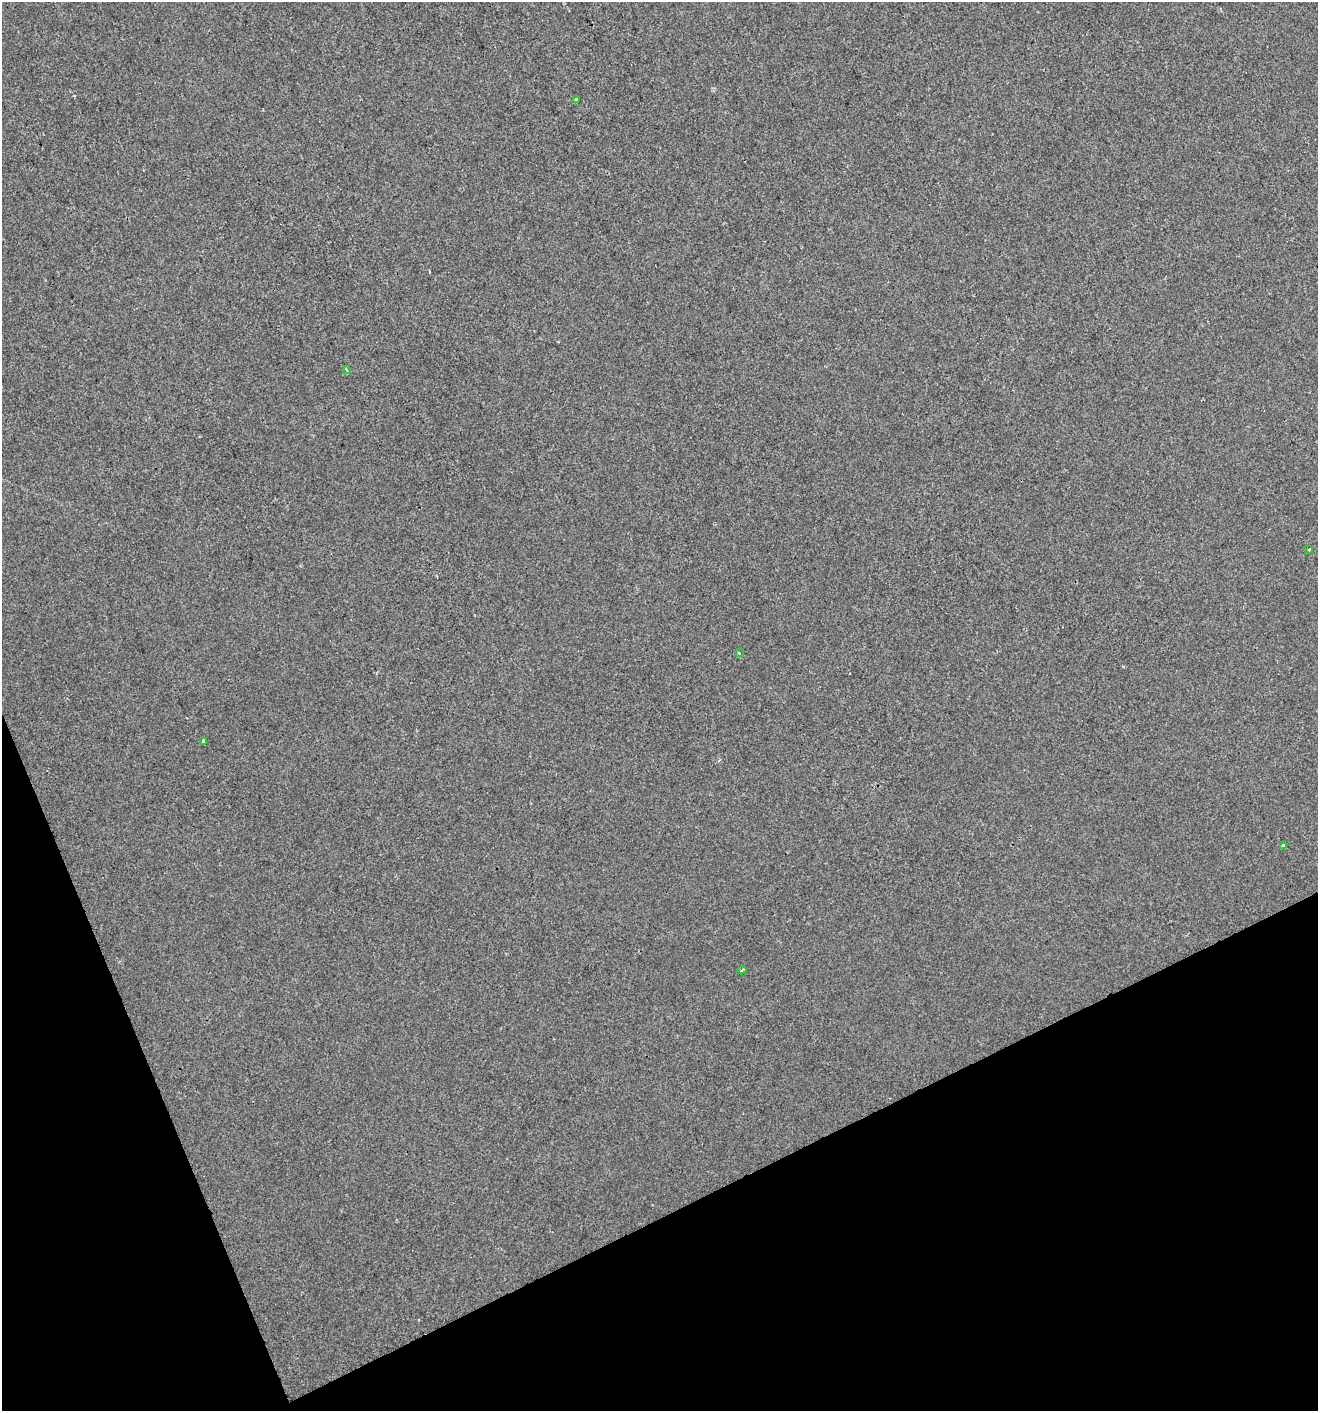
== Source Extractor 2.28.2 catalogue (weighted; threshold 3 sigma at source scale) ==
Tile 14 of 4 x 4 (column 2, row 4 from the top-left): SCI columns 1403-2718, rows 2-1410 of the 5495 x 5637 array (HDU 1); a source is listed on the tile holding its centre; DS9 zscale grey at full resolution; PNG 1320 x 1413 px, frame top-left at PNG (2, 2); each listed source drawn as its Kron ellipse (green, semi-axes under 4 px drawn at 4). Shown black and unused: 20% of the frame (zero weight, under 2 of 3 exposures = <1% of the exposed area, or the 3 px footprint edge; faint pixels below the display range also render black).
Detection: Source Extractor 2.28.2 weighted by HDU 2 'WHT'; one run over the whole footprint, this tile lists its part. Background 0.00269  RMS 0.0048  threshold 0.0217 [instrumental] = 3 sigma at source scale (4.5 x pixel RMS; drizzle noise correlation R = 1.50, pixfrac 1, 0.0396/0.0396 arcsec/px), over >= 5 px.
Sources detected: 7; all 7 listed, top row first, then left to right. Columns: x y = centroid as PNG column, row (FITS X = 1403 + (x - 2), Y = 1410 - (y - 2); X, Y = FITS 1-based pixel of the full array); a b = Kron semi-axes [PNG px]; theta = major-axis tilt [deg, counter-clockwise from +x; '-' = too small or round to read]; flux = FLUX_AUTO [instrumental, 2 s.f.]
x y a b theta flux
576 99 3 3 - 3.2
346 370 3 3 - 1.7
1309 549 3 3 - 2
739 653 4 3 - 0.52
203 741 3 3 - 1.5
1283 846 4 4 - 1.7
742 970 4 2 - 0.62